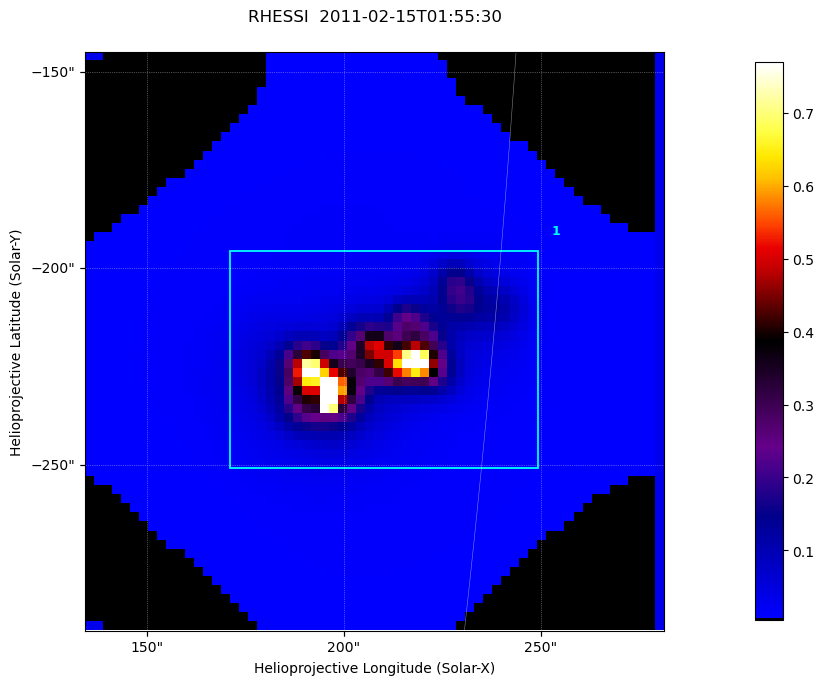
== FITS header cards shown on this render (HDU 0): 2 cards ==
TELESCOP= 'RHESSI  '           / Name of the Telescope or Mission
DATE_OBS= '2011-02-15T01:55:30.000' / nominal U.T. date when integration of this

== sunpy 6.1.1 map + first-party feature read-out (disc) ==
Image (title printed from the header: RHESSI  2011-02-15T01:55:30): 64 x 64 px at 2.3 arcsec/px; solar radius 971 arcsec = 422 px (partial field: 0.7% of the solar disc is inside the frame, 100% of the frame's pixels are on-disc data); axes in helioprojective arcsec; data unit not stated in the header (colour bar unlabelled)
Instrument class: DISC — disc imager (sunpy class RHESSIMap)
Bright regions (active regions / flare kernels): reference = the on-disc median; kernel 3 px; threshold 5 sigma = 0.0202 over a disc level ~0.00995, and >= 1.15x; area >= 9 px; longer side >= 3 px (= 6.9 arcsec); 1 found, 1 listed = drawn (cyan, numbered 1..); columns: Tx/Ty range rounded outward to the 5 arcsec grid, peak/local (2 s.f.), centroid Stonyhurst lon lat
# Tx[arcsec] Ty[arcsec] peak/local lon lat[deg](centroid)
1 170..250 -250..-195 131 +13 -20